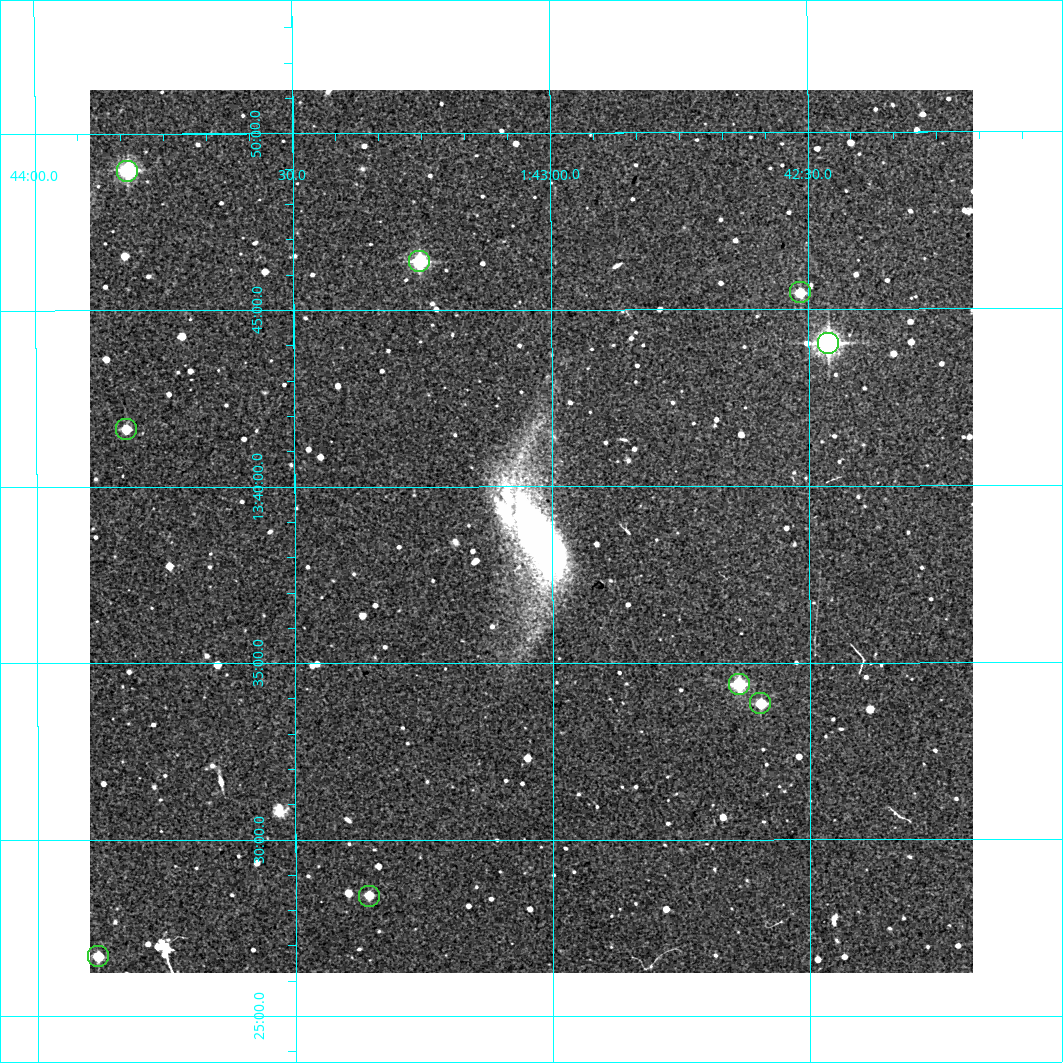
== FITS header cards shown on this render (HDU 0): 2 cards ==
NAXIS1  =                  883 / Axis length
NAXIS2  =                  883 / Axis length

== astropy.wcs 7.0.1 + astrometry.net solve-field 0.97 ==
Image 883 x 883 px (HDU 0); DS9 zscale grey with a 90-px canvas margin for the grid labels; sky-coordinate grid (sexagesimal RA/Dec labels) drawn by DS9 from the SOLVED WCS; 9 Tycho-2 reference stars matched to detected sources circled (green)
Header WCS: RA---TAN/DEC--TAN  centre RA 01:43:02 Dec +13:39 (25.76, +13.65 deg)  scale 1.7 arcsec/px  FOV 25.0' x 25.0'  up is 0 deg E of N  parity normal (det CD < 0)
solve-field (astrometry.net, Tycho-2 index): VERIFIED the header's WCS against the Tycho-2 star catalogue (9 matches, 0 conflicts) and refined it, rather than solving blind
Solved WCS: RA---TAN-SIP/DEC--TAN-SIP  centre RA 01:43:02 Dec +13:39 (25.76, +13.65 deg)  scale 1.7 arcsec/px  FOV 25.0' x 25.0'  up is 0 deg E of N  parity normal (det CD < 0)
The solver's refit moves the header's centre by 1.5 arcsec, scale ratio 0.9995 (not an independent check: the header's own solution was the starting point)
Tycho-2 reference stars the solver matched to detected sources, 9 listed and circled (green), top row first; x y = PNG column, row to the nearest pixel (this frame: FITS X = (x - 90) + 1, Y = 883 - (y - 90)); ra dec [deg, ICRS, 3 dp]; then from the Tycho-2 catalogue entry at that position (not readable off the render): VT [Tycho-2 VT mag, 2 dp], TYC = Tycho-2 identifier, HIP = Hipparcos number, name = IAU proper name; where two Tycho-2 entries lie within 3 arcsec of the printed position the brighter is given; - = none
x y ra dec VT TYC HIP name
127 171 25.955 +13.816 10.16 628-565-1 - -
419 261 25.814 +13.773 10.52 628-561-1 - -
800 292 25.629 +13.758 11.59 628-1037-1 - -
828 343 25.616 +13.734 8.98 628-807-1 - -
126 429 25.956 +13.694 11.68 628-653-1 - -
739 684 25.659 +13.573 10.57 628-1152-1 - -
760 703 25.649 +13.564 11.60 628-836-1 - -
369 896 25.839 +13.473 12.45 628-1138-1 - -
98 956 25.971 +13.445 11.74 628-1162-1 - -